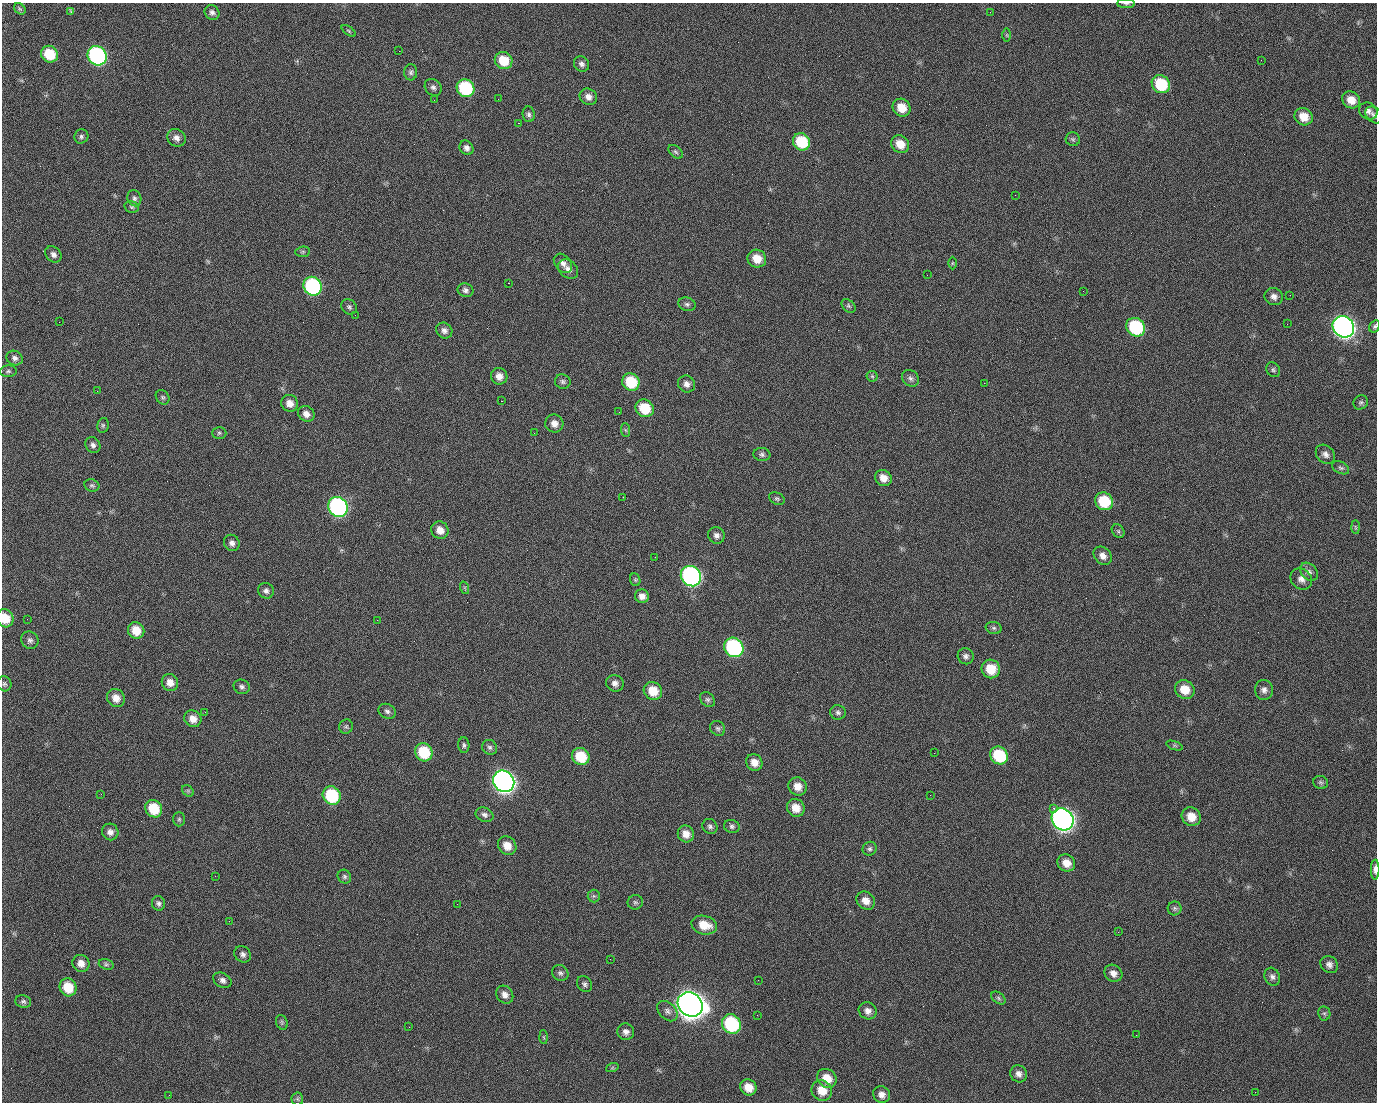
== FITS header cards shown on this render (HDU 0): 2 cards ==
NAXIS1  =                 1375 / length of data axis 1
NAXIS2  =                 1100 / length of data axis 2

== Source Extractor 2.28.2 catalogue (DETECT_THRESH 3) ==
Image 1375 x 1100 px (HDU 0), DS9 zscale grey, 1 PNG px = 1 image px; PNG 1379 x 1104 px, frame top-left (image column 1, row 1100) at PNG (2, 3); each listed source drawn as its Kron ellipse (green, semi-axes under 4 px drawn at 4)
Background 1500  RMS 32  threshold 95.3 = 3 sigma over >= 5 px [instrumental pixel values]
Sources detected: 207; all 207 listed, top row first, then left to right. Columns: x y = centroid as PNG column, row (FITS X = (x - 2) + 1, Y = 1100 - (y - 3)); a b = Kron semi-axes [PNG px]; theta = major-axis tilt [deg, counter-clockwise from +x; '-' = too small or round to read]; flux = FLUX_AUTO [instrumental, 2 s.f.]
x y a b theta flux
1126 4 9 4 -1 4.2e+03
20 9 6 5 - 3.8e+03
71 12 4 3 - 5.7e+03
212 12 8 7 - 7.3e+03
990 12 3 2 - 1.7e+03
349 31 8 4 -36 3.3e+03
1007 35 6 4 -89 2.8e+03
399 51 2 2 - 2.4e+04
49 54 9 8 - 7.0e+04
97 56 10 9 - 4.8e+05
1261 60 2 2 - 7.9e+02
504 61 9 8 - 5.6e+04
582 64 8 7 - 8.6e+03
411 72 8 6 88 5.9e+03
1161 84 10 8 -40 1.0e+05
433 87 9 7 -45 7.3e+03
465 88 9 8 - 1.7e+05
588 97 9 8 - 1.3e+04
498 99 2 2 - 1.3e+03
434 100 2 2 - 4.7e+03
1351 100 9 8 - 2.5e+04
902 108 9 8 - 3.4e+04
1368 111 9 8 - 9.9e+03
529 114 8 6 -84 6.0e+03
1374 115 10 7 -41 6.7e+03
1304 117 9 8 - 3.4e+04
518 123 2 2 - 3.7e+04
81 136 7 6 - 5.4e+03
176 138 9 8 - 1.1e+04
1073 139 7 7 - 4.7e+03
802 142 9 8 - 8.7e+04
900 144 9 8 - 3.0e+04
466 148 7 6 - 9.3e+03
675 152 8 5 -41 4.6e+03
1015 195 2 2 - 7.2e+03
134 198 8 6 -68 6.3e+03
132 207 7 5 -13 4.8e+03
303 252 7 5 7 3.6e+03
53 254 9 7 -45 8.6e+03
757 259 9 8 - 3.1e+04
563 263 11 7 -49 1.1e+04
952 263 6 4 89 2.9e+03
568 269 11 8 -40 1.3e+04
927 275 2 2 - 9.5e+02
508 283 2 2 - 5.7e+04
312 286 10 8 -50 3.0e+05
466 290 8 6 -16 7.4e+03
1083 291 2 2 - 3.6e+03
1290 295 2 2 - 2.4e+03
1274 297 9 8 - 1.1e+04
687 304 9 6 -18 6.6e+03
848 306 8 5 -42 4.6e+03
349 307 8 7 - 5.6e+03
355 315 2 2 - 1.0e+03
59 322 2 2 - 1.3e+03
1287 324 2 2 - 1.4e+03
1375 326 6 5 - 4.1e+03
1136 327 10 8 -39 1.7e+05
1343 327 11 10 - 1.4e+06
444 331 8 7 - 9.6e+03
15 358 8 7 - 8.2e+03
1273 370 8 6 -56 4.9e+03
8 371 8 6 3 5.1e+03
499 376 8 8 - 1.5e+04
872 376 6 5 - 3.3e+03
910 378 9 7 -41 7.4e+03
563 382 8 7 - 5.8e+03
631 382 9 8 - 8.8e+04
984 383 2 2 - 1.6e+04
687 384 9 8 - 1.1e+04
97 391 2 2 - 1.6e+03
163 397 8 6 -51 4.4e+03
501 401 3 2 - 5.8e+04
1361 402 8 6 42 4.8e+03
290 403 8 8 - 1.8e+04
645 408 9 8 - 6.7e+04
619 412 2 2 - 9.3e+02
306 414 8 7 - 1.4e+04
554 423 9 9 - 1.5e+04
103 425 7 5 77 4.6e+03
625 430 7 4 -87 3.4e+03
219 433 7 6 - 4.2e+03
534 433 2 2 - 1.0e+03
93 445 8 7 - 7.9e+03
762 454 8 6 -6 6.0e+03
1325 454 11 8 -44 1.1e+04
1341 468 9 6 -28 5.5e+03
883 478 9 7 -39 2.0e+04
92 485 7 6 - 4.7e+03
623 497 2 2 - 3.5e+03
777 499 8 5 -24 4.5e+03
1104 501 9 8 - 8.5e+04
338 507 10 9 - 5.4e+05
1355 527 7 4 -88 3.7e+03
440 530 9 8 - 1.9e+04
1118 531 7 6 - 4.4e+03
716 535 8 8 - 9.5e+03
232 543 8 7 - 9.6e+03
1103 556 10 8 -46 1.4e+04
655 557 2 2 - 1.1e+03
1309 572 10 7 -47 9.6e+03
691 576 11 9 -47 6.3e+05
1301 579 11 10 - 1.5e+04
635 580 6 5 - 3.2e+03
465 588 6 4 -72 3.0e+03
266 591 8 7 - 8.1e+03
642 596 7 6 - 1.2e+04
5 618 9 8 - 4.0e+04
27 619 2 2 - 2.1e+03
377 620 2 2 - 1.3e+04
994 628 8 6 -15 5.2e+03
136 630 8 8 - 3.8e+04
30 640 9 8 - 7.9e+03
734 647 10 9 - 3.0e+05
966 656 8 7 - 8.0e+03
991 669 9 9 - 4.5e+04
170 682 8 8 - 1.8e+04
615 683 9 8 - 1.1e+04
4 684 7 7 - 5.3e+03
242 687 8 7 - 6.7e+03
1185 690 10 9 - 3.7e+04
1264 690 10 9 - 1.1e+04
653 691 9 8 - 4.2e+04
116 698 9 8 - 2.0e+04
708 699 8 6 -43 5.6e+03
387 711 9 7 -28 7.2e+03
205 712 3 2 - 2.0e+03
838 712 7 7 - 6.4e+03
193 719 9 8 - 1.9e+04
346 727 7 7 - 4.6e+03
718 728 8 7 - 5.8e+03
464 745 8 5 -87 5.0e+03
1175 745 8 4 -18 3.5e+03
490 747 8 7 - 5.8e+03
424 752 9 8 - 9.2e+04
934 753 3 2 - 1.9e+03
999 755 9 8 - 1.1e+05
581 756 9 8 - 6.8e+04
754 762 8 8 - 2.0e+04
504 781 11 10 - 1.4e+06
1321 782 7 6 - 4.8e+03
798 786 9 8 - 2.3e+04
188 791 6 5 - 3.3e+03
101 794 3 2 - 2.9e+03
332 795 9 8 - 1.3e+05
930 795 2 2 - 8.5e+03
796 808 9 8 - 2.7e+04
1053 808 2 2 - 1.8e+04
154 809 9 8 - 6.8e+04
485 815 9 6 -24 7.6e+03
1191 817 10 9 - 3.0e+04
179 819 7 6 - 4.0e+03
1063 819 11 10 - 1.4e+06
710 826 8 7 - 6.3e+03
732 826 8 6 -16 5.5e+03
110 832 8 8 - 1.2e+04
686 834 8 8 - 1.9e+04
507 846 10 8 -47 2.6e+04
870 849 7 6 - 5.3e+03
1066 863 9 8 - 2.1e+04
1375 870 10 4 90 1.1e+04
215 876 2 2 - 8.8e+02
344 877 7 6 - 5.1e+03
594 896 6 6 - 4.2e+03
866 901 10 8 -39 1.8e+04
635 902 7 7 - 5.7e+03
158 903 7 6 - 6.6e+03
457 904 2 2 - 1.7e+03
1175 908 7 7 - 5.4e+03
229 921 2 2 - 1.1e+03
704 925 13 9 -14 3.9e+04
1118 932 3 2 - 3.2e+03
243 954 9 7 -40 8.4e+03
610 959 3 2 - 2.8e+03
81 963 9 8 - 1.6e+04
106 964 8 5 -18 4.6e+03
1329 965 9 8 - 1.0e+04
560 973 8 7 - 6.6e+03
1113 973 9 8 - 1.3e+04
1272 977 9 7 -63 8.4e+03
222 980 10 7 -28 8.9e+03
758 980 2 2 - 2.2e+03
585 984 8 6 -48 6.1e+03
68 987 9 8 - 5.6e+04
505 995 9 8 - 1.2e+04
998 998 8 5 -38 4.5e+03
23 1002 8 6 -14 5.5e+03
690 1004 13 11 -38 3.5e+06
667 1011 12 8 -46 1.0e+04
868 1011 9 8 - 1.2e+04
1324 1013 7 6 - 4.4e+03
757 1015 2 2 - 1.6e+03
282 1022 7 5 -71 4.3e+03
731 1024 10 9 - 1.8e+05
409 1027 2 2 - 9.5e+02
626 1032 8 8 - 1.0e+04
1136 1035 2 2 - 8.8e+02
544 1037 7 4 -88 3.0e+03
612 1068 6 4 19 3.2e+03
1019 1074 9 8 - 1.2e+04
827 1078 10 9 - 3.4e+04
748 1087 8 7 - 2.7e+04
822 1090 10 10 - 3.4e+04
1255 1092 2 2 - 8.2e+02
169 1095 2 2 - 5.8e+03
882 1095 9 8 - 1.3e+04
297 1099 6 6 - 4.3e+03
At the frame edge (FLAGS 8, measured only in part): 5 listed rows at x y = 1126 4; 1374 115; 1375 326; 5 618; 1375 870